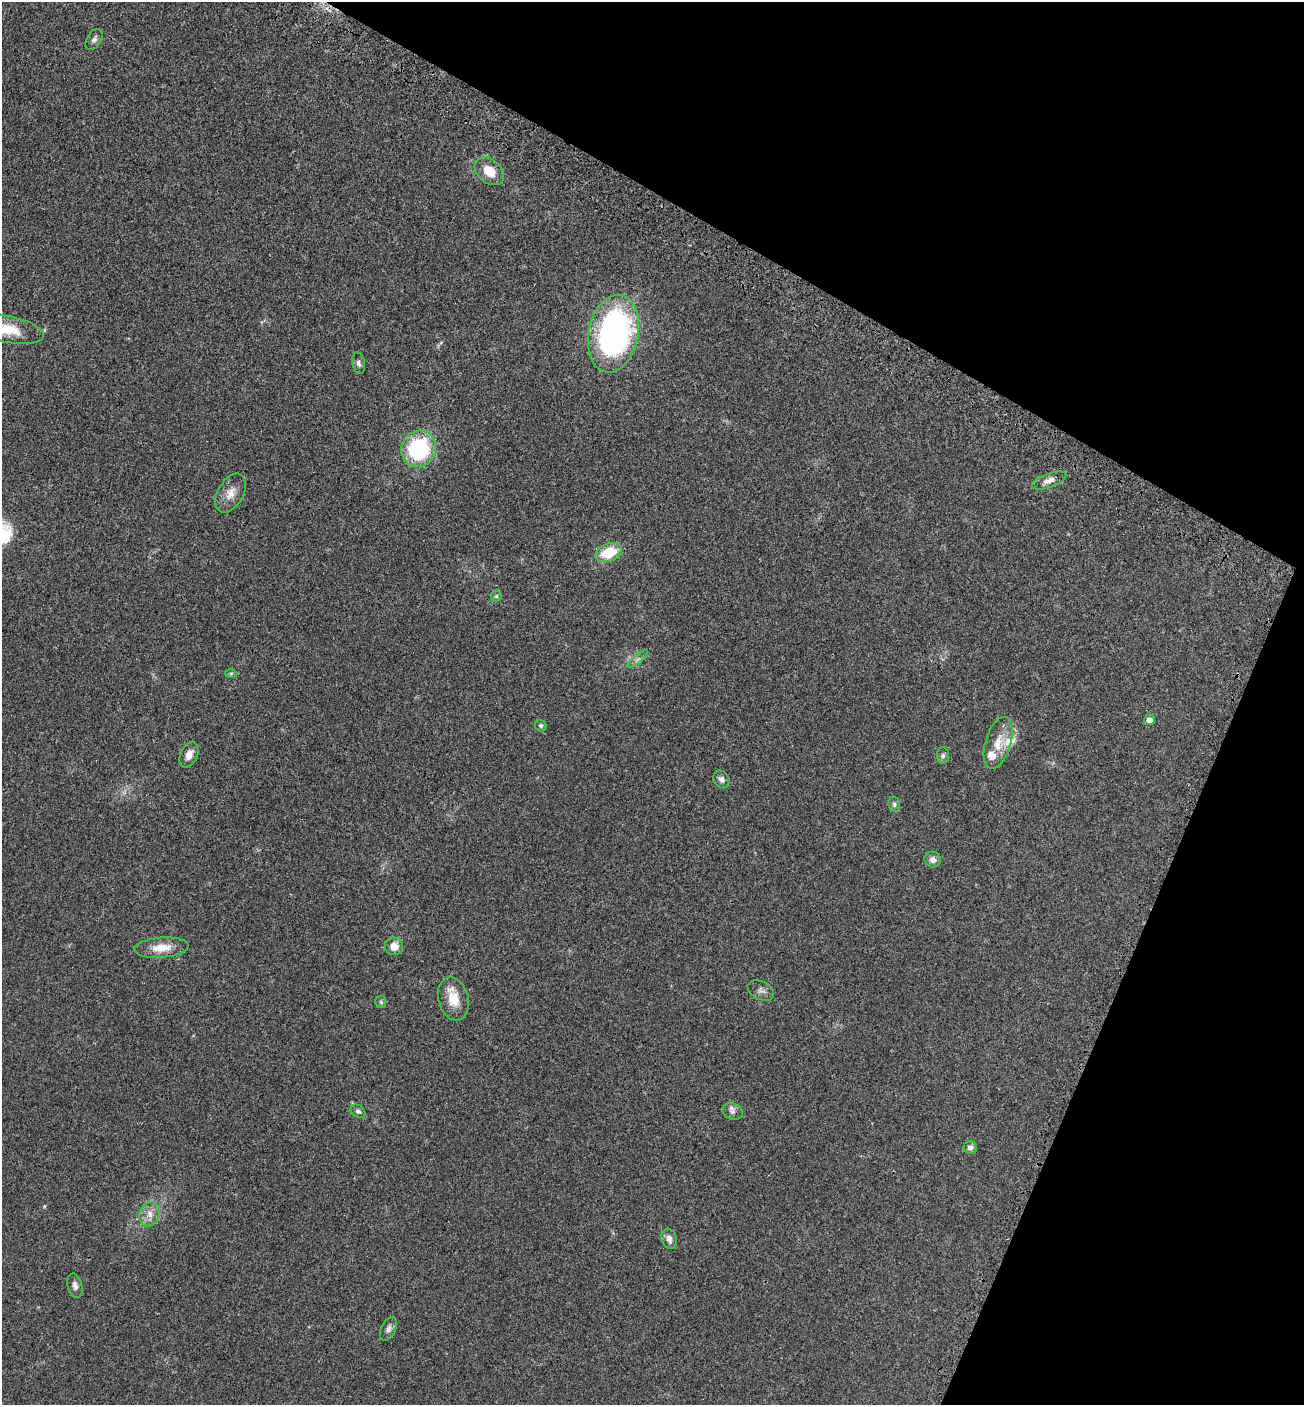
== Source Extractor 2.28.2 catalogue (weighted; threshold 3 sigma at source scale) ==
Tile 8 of 4 x 4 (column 4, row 2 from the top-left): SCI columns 4142-5443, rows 2912-4314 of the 5815 x 5821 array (HDU 1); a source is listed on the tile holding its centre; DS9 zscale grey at full resolution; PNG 1306 x 1407 px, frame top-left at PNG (2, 2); each listed source drawn as its Kron ellipse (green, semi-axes under 4 px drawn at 4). Shown black and unused: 24% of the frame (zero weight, under 3 of 4 exposures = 8% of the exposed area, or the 3 px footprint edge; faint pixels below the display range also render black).
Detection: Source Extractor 2.28.2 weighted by HDU 2 'WHT'; one run over the whole footprint, this tile lists its part. Background 0.0234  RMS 0.0035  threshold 0.0157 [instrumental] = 3 sigma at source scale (4.5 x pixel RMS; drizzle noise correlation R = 1.50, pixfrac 1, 0.05/0.05 arcsec/px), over >= 5 px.
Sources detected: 35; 3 inside a brighter listed object's ellipse — not listed separately; the other 32 listed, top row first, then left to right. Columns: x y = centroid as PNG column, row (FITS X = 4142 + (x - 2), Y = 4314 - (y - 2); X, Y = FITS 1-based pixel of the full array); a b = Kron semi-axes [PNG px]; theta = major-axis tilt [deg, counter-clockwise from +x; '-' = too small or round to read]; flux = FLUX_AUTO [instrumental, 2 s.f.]
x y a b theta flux
94 39 11 7 59 1.2
489 171 16 11 -42 6
6 329 38 13 -11 9.3
613 334 39 25 78 99
359 363 11 6 -79 1.1
419 449 18 17 - 30
1049 481 18 7 19 2.4
231 493 21 13 61 4
608 553 14 9 21 11
496 596 6 5 - 0.56
637 659 12 4 40 1.1
231 674 6 4 1 0.46
1149 720 5 5 - 1.8
541 726 6 5 - 0.64
998 743 27 12 73 6.5
189 755 14 8 65 2.7
943 756 8 6 88 0.81
721 779 9 7 -56 1.4
894 804 8 5 -77 0.8
933 860 8 8 - 1.7
394 946 9 9 - 3.3
161 948 27 10 5 5.8
761 990 14 9 -27 1.5
453 999 22 15 -75 6.7
381 1002 6 5 - 0.54
358 1111 8 6 -35 0.88
733 1111 10 8 -21 1.3
970 1147 6 6 - 1.3
150 1214 12 10 67 2.9
669 1239 10 7 -73 1.9
75 1286 12 7 -77 1.6
388 1329 12 7 62 1.4
Isophote crosses this tile's border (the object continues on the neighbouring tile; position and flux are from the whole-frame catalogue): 1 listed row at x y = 6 329